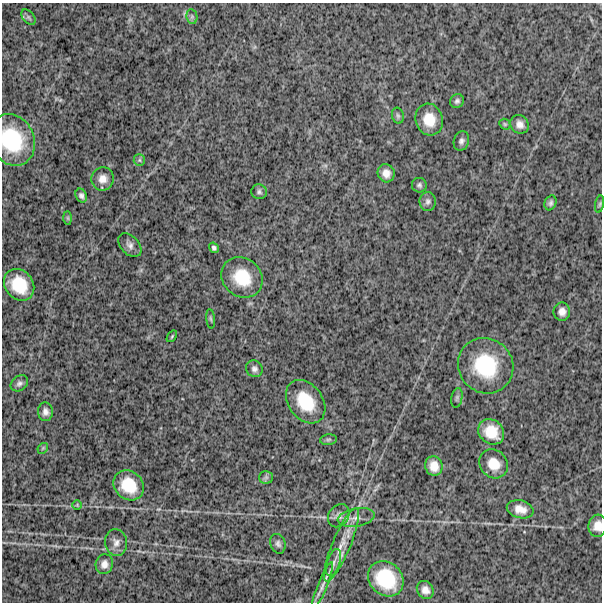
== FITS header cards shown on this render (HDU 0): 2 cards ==
NAXIS1  =                  600
NAXIS2  =                  600

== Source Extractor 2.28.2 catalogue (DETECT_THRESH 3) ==
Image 600 x 600 px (HDU 0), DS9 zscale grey, 1 PNG px = 1 image px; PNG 604 x 604 px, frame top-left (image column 1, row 600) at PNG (2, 3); each listed source drawn as its Kron ellipse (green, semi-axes under 4 px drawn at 4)
Background 1610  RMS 250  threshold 752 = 3 sigma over >= 5 px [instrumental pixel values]
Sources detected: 52; all 52 listed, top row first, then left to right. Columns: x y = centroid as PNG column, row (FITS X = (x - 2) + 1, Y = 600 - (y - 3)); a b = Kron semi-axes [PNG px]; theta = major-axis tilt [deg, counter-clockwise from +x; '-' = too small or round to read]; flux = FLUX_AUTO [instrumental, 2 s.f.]
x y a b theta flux
28 17 9 5 -52 3.9e+04
192 17 7 5 -79 4.0e+04
457 101 7 6 - 4.6e+04
398 116 8 6 -74 3.5e+04
429 120 16 13 -73 3.4e+05
505 124 6 5 - 2.5e+04
520 124 10 8 -55 1.1e+05
12 140 26 22 -62 1.0e+06
461 141 10 7 72 6.1e+04
139 160 6 5 - 3.0e+04
386 173 9 8 - 1.3e+05
103 179 12 11 - 1.4e+05
419 185 7 7 - 4.4e+04
259 192 8 7 - 4.3e+04
81 195 7 5 -63 5.0e+04
428 201 9 8 - 6.2e+04
550 203 8 5 66 4.9e+04
600 204 9 3 79 2.3e+04
68 218 7 4 -89 2.4e+04
130 245 14 9 -47 8.2e+04
214 248 5 4 - 3.6e+04
242 277 22 19 -42 5.9e+05
19 285 17 14 -52 5.3e+05
562 312 9 8 - 1.0e+05
211 319 9 4 -85 2.9e+04
172 336 6 3 55 2.0e+04
486 366 28 27 - 1.1e+06
254 369 8 8 - 6.2e+04
19 383 9 7 36 5.9e+04
457 398 10 5 79 4.1e+04
306 402 24 17 -54 6.2e+05
45 412 9 7 -87 7.8e+04
491 432 14 11 -42 3.5e+05
328 440 8 5 6 3.7e+04
43 448 6 4 46 2.6e+04
494 464 15 13 -45 2.7e+05
434 466 10 8 -74 1.8e+05
266 477 7 6 - 4.5e+04
129 485 16 14 -43 4.7e+05
77 505 5 5 - 2.0e+04
520 509 13 9 -14 1.7e+05
339 516 12 10 55 8.7e+04
356 517 18 9 10 1.4e+05
598 526 11 9 83 1.6e+05
116 542 13 11 -82 1.2e+05
278 544 10 7 -71 5.9e+04
341 545 39 9 67 3.6e+05
334 563 14 6 72 1.1e+05
104 564 10 8 75 9.8e+04
386 579 19 16 -44 7.7e+05
322 586 25 4 68 1.3e+05
425 590 9 8 - 1.1e+05
At the frame edge (FLAGS 8, measured only in part): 2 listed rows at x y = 12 140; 598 526